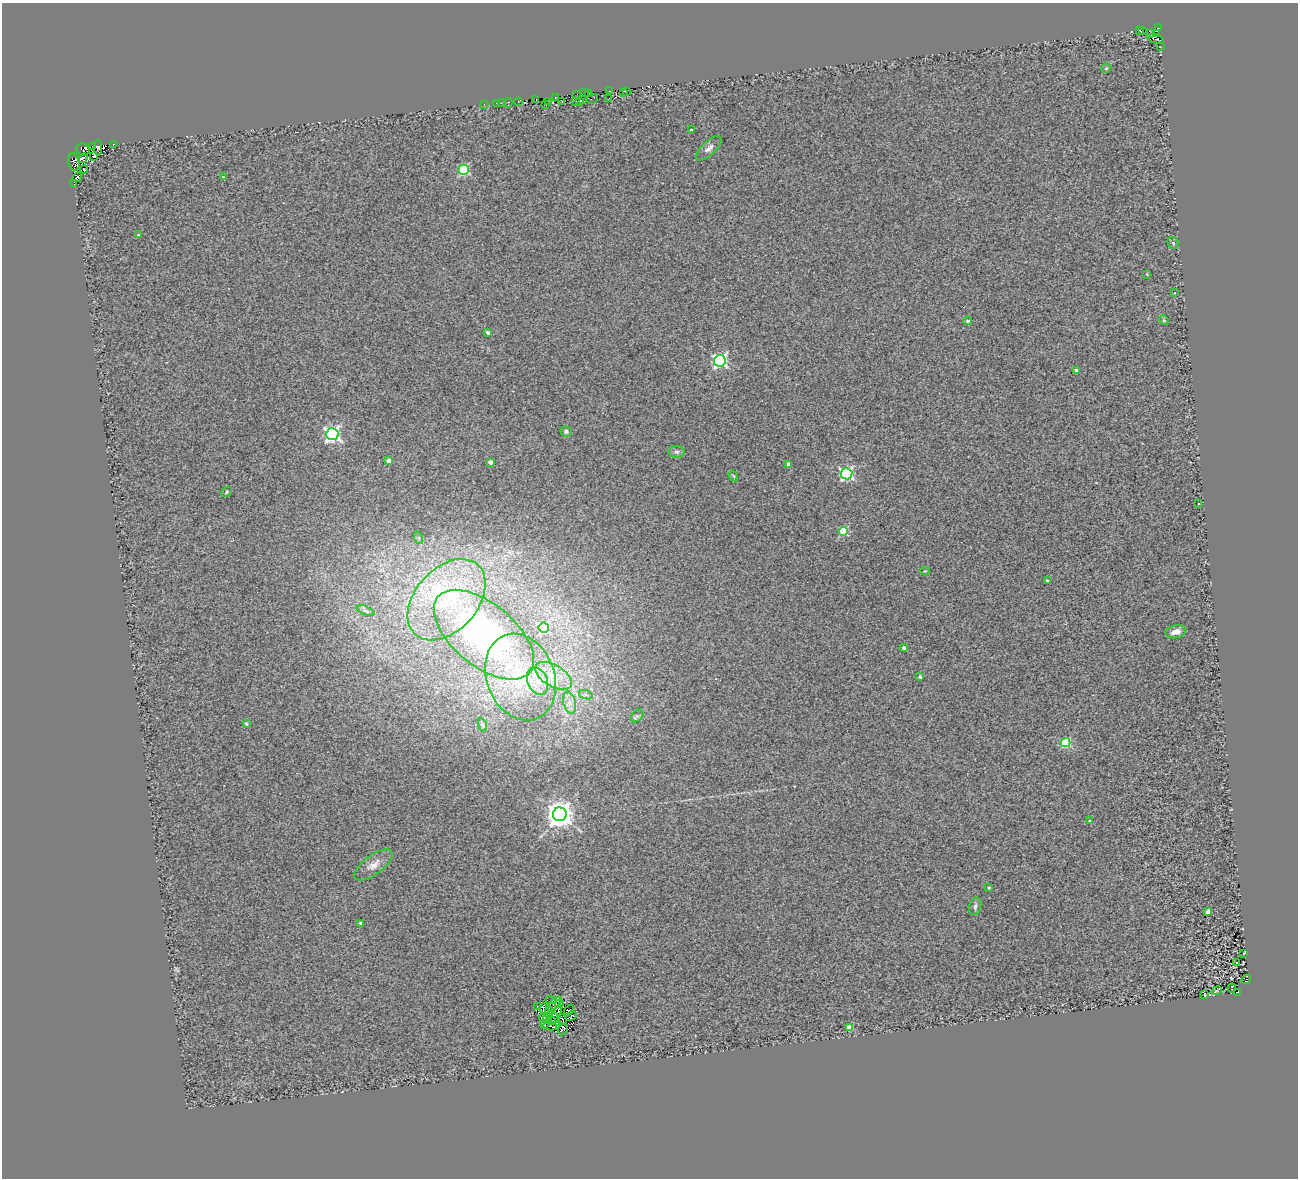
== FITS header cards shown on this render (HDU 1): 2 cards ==
NAXIS1  =                 1296
NAXIS2  =                 1176

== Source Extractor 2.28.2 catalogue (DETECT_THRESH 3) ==
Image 1296 x 1176 px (HDU 1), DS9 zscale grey, 1 PNG px = 1 image px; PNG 1300 x 1180 px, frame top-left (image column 1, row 1176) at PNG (2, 3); each listed source drawn as its Kron ellipse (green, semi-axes under 4 px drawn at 4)
Background 0.367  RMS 0.32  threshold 0.948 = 3 sigma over >= 5 px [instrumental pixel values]
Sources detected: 123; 9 with non-positive FLUX_AUTO (blend fragments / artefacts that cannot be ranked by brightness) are neither listed nor drawn; the other 114 listed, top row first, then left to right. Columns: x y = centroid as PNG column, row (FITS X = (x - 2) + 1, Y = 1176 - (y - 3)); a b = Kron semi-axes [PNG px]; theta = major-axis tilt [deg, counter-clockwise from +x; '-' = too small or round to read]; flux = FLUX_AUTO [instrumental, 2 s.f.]
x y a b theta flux
1158 28 3 2 - 160
1143 30 3 2 - 49
1139 31 3 3 - 38
1151 33 4 2 - 300
1156 34 3 2 - 160
1155 39 9 4 -19 430
1160 47 3 2 - 70
1106 68 5 3 - 18
610 91 3 2 - 51
626 92 3 2 - 2.2
585 93 3 2 - 91
589 93 2 2 - 85
623 93 3 2 - 27
577 94 3 2 - 420
555 98 3 2 - 250
609 98 3 2 - 14
592 99 6 2 32 47
536 100 3 2 - 97
583 100 4 2 - 40
518 101 3 2 - 47
548 101 3 2 - 29
562 101 2 2 - 220
576 101 2 2 - 130
579 101 3 2 - 31
502 102 3 2 - 24
496 103 2 2 - 28
508 103 4 2 - 26
484 104 2 2 - 73
546 105 2 2 - 31
691 130 3 3 - 27
113 144 3 3 - 130
93 146 3 2 - 560
98 148 7 3 89 1700
709 148 16 7 43 110
83 149 7 6 - 1900
94 156 3 3 - 1700
83 158 5 3 - 2800
74 162 9 5 -74 2600
84 169 4 2 - 360
464 170 5 5 - 2000
77 177 5 3 - 790
223 177 3 3 - 15
74 184 3 2 - 100
138 235 3 3 - 21
1173 243 6 5 - 33
1147 274 3 3 - 20
1174 293 3 3 - 54
1164 320 5 4 - 25
968 321 4 4 - 56
488 333 4 3 - 81
720 361 6 5 - 4800
1076 370 3 3 - 86
566 431 6 5 - 65
332 434 6 6 - 6600
676 452 8 6 0 54
389 461 4 4 - 170
490 462 4 4 - 160
789 464 4 4 - 190
847 474 6 5 - 4200
733 476 6 4 -59 26
226 492 6 4 36 23
1198 503 3 3 - 88
843 531 4 4 - 1300
419 538 6 4 -71 37
925 571 4 4 - 22
1047 580 3 3 - 22
447 600 47 31 48 2000
365 611 9 3 -21 37
544 628 5 5 - 1700
1176 632 10 6 12 170
484 635 59 31 -39 5400
904 648 4 3 - 69
553 676 20 10 -31 400
520 677 45 34 -68 1900
920 677 3 3 - 51
538 681 14 10 -67 300
586 695 7 4 -19 46
570 703 11 6 -76 140
637 716 7 5 44 39
246 724 4 3 - 61
483 725 7 4 -70 28
1066 743 5 4 - 1500
560 814 7 7 - 29000
1090 820 3 2 - 20
373 865 22 9 36 200
989 888 3 3 - 39
975 906 9 6 76 57
1208 912 4 3 - 170
361 923 3 3 - 41
1244 953 3 2 - 18
1237 963 3 2 - 27
1246 979 5 2 - 81
1232 988 4 2 - 8.3
1217 991 5 2 - 21
1238 992 4 2 - 32
1205 995 4 2 - 14
551 1000 5 2 - 38
555 1004 9 2 44 39
559 1004 4 3 - 13
537 1006 3 2 - 31
544 1009 5 3 - 52
569 1010 6 2 49 7.1
549 1011 4 2 - 25
556 1014 10 3 67 29
571 1016 6 3 28 25
543 1017 4 2 - 7.4
554 1018 8 3 -61 27
562 1019 5 2 - 7.6
546 1020 3 2 - 25
551 1020 2 2 - 16
544 1025 3 2 - 35
550 1026 7 2 -10 17
850 1028 4 4 - 440
563 1029 6 4 63 33
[9 non-positive-flux detections neither listed nor drawn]